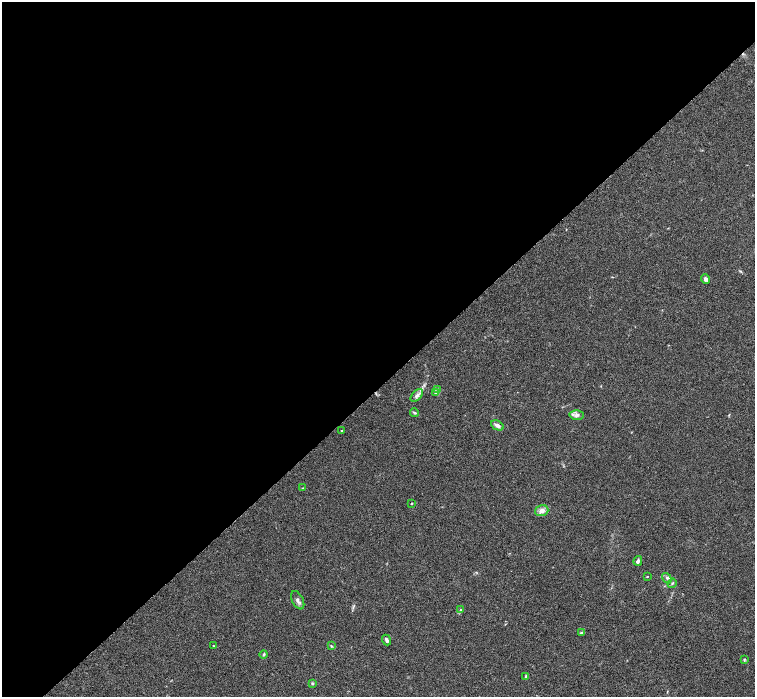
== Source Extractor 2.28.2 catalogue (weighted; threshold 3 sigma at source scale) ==
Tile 2 of 4 x 4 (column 2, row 1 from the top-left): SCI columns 1511-3015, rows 4475-5864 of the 6028 x 6026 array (HDU 1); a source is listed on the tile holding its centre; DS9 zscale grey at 2 x 2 block average (1 PNG px = mean of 2 x 2 image px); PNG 757 x 699 px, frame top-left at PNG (2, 2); each listed source drawn as its Kron ellipse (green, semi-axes under 4 px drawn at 4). Shown black and unused: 56% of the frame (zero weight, under 3 of 6 exposures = <1% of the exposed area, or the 3 px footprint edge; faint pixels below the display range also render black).
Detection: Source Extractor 2.28.2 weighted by HDU 2 'WHT'; one run over the whole footprint, this tile lists its part. Background 0.0444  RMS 0.0034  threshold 0.0139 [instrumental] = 3 sigma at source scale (4.09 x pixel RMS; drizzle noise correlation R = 1.36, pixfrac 0.8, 0.05/0.05 arcsec/px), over >= 5 px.
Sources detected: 25; all 25 listed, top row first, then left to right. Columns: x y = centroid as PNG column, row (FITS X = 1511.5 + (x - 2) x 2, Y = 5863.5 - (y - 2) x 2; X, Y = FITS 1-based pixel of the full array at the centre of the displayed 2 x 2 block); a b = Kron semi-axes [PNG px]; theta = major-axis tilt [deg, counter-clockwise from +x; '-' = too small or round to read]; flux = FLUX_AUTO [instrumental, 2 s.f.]
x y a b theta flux
705 279 5 4 - 2.1
438 390 4 2 - 0.93
435 392 4 3 - 0.9
417 395 8 4 47 2.3
414 413 4 3 - 1
577 415 7 4 2 2.5
497 425 7 4 -27 2.8
342 431 3 2 - 0.4
302 488 3 2 - 0.41
411 503 3 2 - 0.55
542 511 7 5 18 3.5
638 561 5 3 - 2
647 576 2 2 - 0.38
667 578 6 4 -54 1.6
672 583 5 3 - 0.9
298 600 10 5 -64 2.2
461 609 4 2 - 0.61
581 633 4 3 - 0.89
386 640 5 3 - 2.3
213 645 2 2 - 0.32
331 646 4 3 - 0.8
264 655 4 3 - 0.83
744 659 4 2 - 0.68
526 677 4 2 - 1.1
312 683 3 3 - 0.91
Diffuse or blended objects may show on this block-average render without a row.